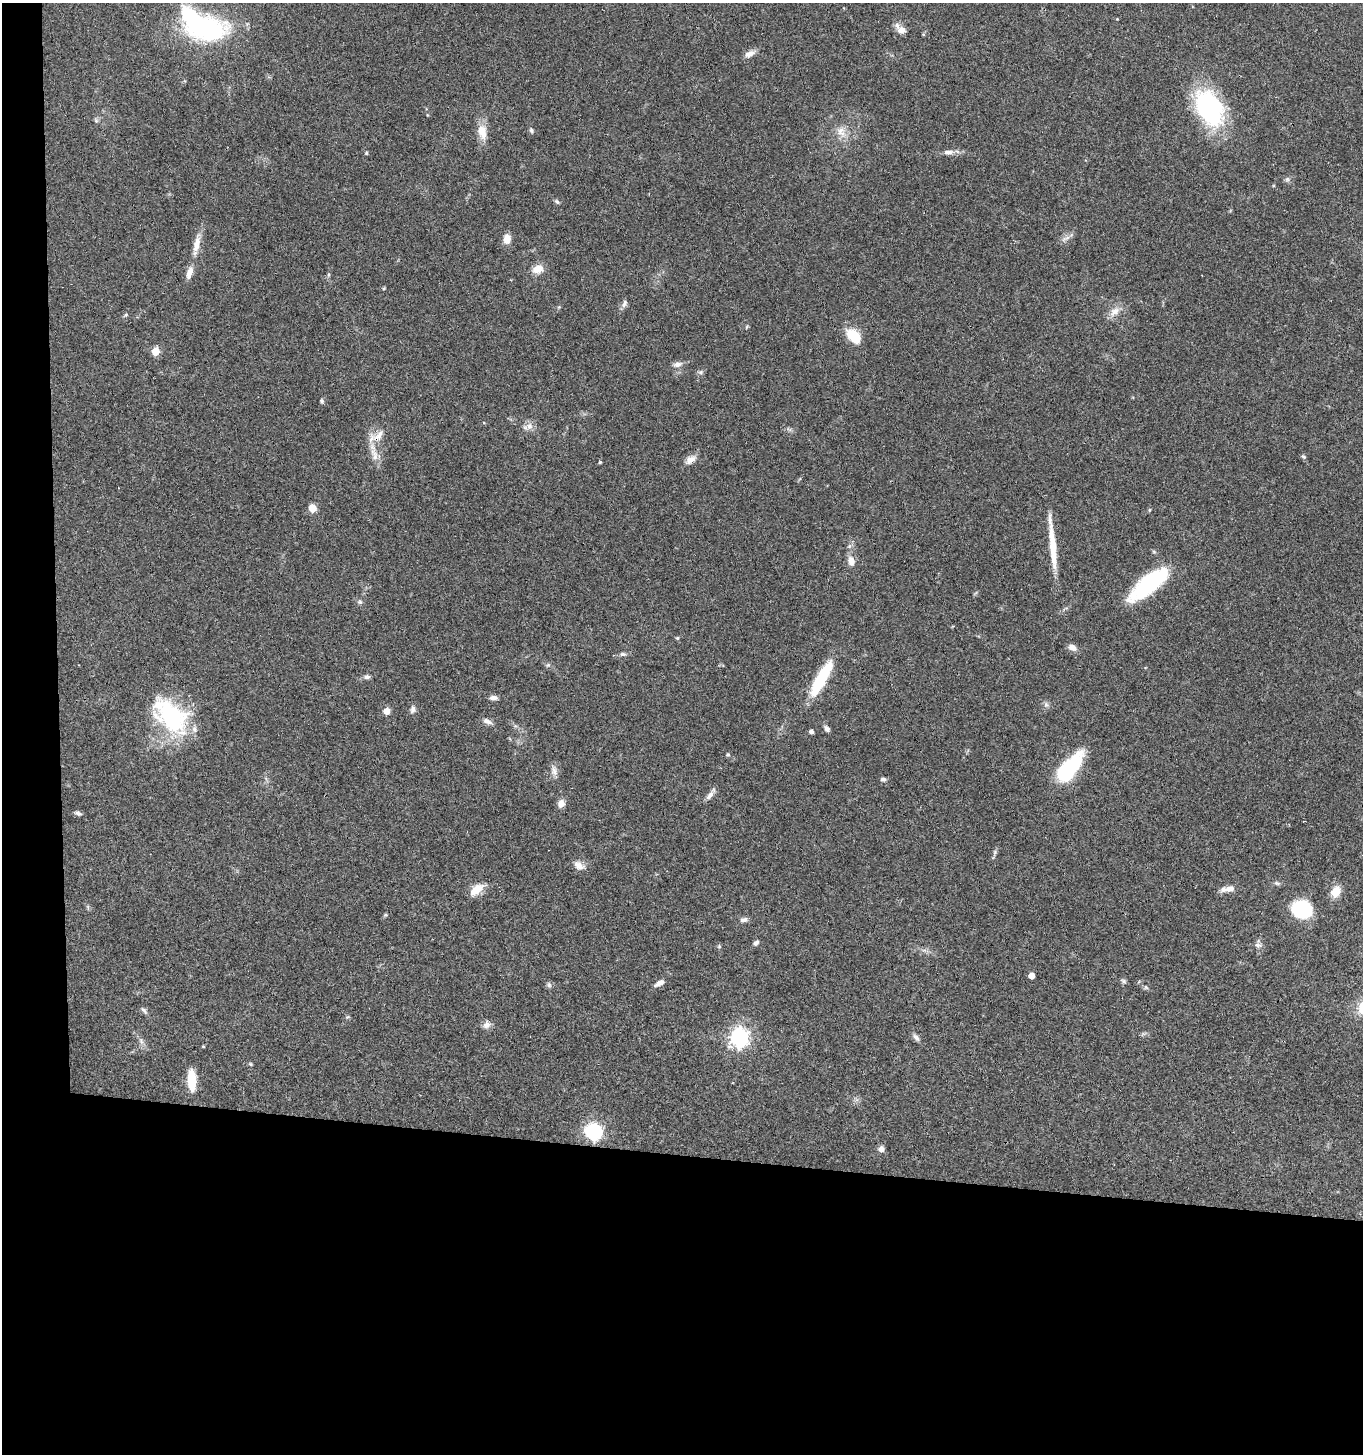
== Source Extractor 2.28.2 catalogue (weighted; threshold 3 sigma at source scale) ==
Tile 7 of 3 x 3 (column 1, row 3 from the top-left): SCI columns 204-1564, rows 6-1457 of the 4443 x 4369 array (HDU 1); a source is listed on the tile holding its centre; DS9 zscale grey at full resolution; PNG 1365 x 1456 px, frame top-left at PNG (2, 3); no overlay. Shown black and unused: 24% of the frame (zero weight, under 3 of 4 exposures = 6% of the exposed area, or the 3 px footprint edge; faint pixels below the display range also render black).
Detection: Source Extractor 2.28.2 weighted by HDU 2 'WHT'; one run over the whole footprint, this tile lists its part. Background 0.0671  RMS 0.0053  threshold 0.024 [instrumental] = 3 sigma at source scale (4.5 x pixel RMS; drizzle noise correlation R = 1.50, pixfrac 1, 0.05/0.05 arcsec/px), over >= 5 px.
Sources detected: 94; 4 inside a brighter object's white glare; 1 long thin detection or spike segment (spike, bleed or trail) — not listed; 3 inside a brighter listed object's ellipse — not listed separately; the other 86 listed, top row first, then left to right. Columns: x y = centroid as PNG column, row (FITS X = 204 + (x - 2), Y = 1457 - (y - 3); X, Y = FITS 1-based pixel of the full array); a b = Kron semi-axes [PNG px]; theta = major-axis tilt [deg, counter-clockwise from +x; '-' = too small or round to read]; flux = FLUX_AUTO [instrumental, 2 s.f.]
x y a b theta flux
209 29 39 23 5 73
901 30 12 9 2 3.8
750 54 14 7 25 3.2
1209 108 37 23 -60 78
96 120 6 6 - 0.91
531 130 6 5 - 0.97
841 131 15 11 -61 5.3
482 132 21 12 -79 7.2
948 152 14 7 3 2.9
366 153 4 4 - 0.59
1287 179 7 6 - 1.2
557 201 7 5 -48 0.96
1067 237 7 4 25 1.6
507 239 9 7 87 5.8
197 244 24 8 79 6.5
538 269 11 9 16 6.3
189 273 15 7 73 4.3
384 288 4 3 - 0.55
624 303 11 6 67 1.9
1114 311 17 9 36 4.7
126 314 6 4 20 0.66
746 327 6 3 70 0.56
853 335 16 12 -29 11
155 351 5 5 - 15
677 364 11 7 10 2.6
700 372 7 6 - 1.1
322 401 5 4 - 1.1
529 426 10 9 - 3.2
378 436 25 9 44 6.6
374 455 20 9 -74 6
1304 457 6 5 - 0.9
690 460 15 9 34 3.8
600 462 4 4 - 0.57
312 508 5 5 - 16
1149 510 5 3 - 0.54
851 561 12 8 -82 4
1147 586 42 16 38 44
360 602 7 5 -3 1.1
677 638 5 4 - 0.68
1072 647 9 6 -25 3.5
623 654 8 5 0 1.3
548 665 6 5 - 0.92
367 677 8 6 2 1.5
821 679 42 11 61 27
493 698 9 5 2 2.3
1046 705 7 6 - 1.4
413 709 11 7 84 1.9
386 711 5 5 - 6.9
172 717 48 31 -46 57
487 721 13 6 -22 2.1
827 729 8 6 -47 1.6
811 732 4 4 - 1.9
728 754 5 4 - 0.67
554 771 14 7 -77 2.9
1067 772 36 16 58 33
883 779 7 5 0 1.2
710 795 13 6 50 2.7
561 803 9 8 - 3.1
78 813 9 5 -21 1.4
994 852 9 4 81 1.1
579 865 15 9 -29 3.7
1277 883 9 5 -9 1.2
478 888 19 12 30 6.2
1229 888 15 8 12 3.7
1336 892 11 8 57 8.4
1302 909 19 15 -9 35
385 915 6 4 43 0.64
744 920 10 6 10 2.1
756 943 8 6 40 1.3
1258 945 10 6 -15 1.7
719 946 5 5 - 0.7
1031 976 5 5 - 5.4
1124 981 8 5 -37 1
659 983 13 6 29 3
549 985 8 6 -75 1.2
1146 987 6 5 - 0.89
144 1010 11 5 -50 1.4
487 1025 11 9 31 2.6
739 1037 7 7 - 230
916 1038 11 6 -53 1.9
141 1041 8 5 -47 1.5
203 1046 3 3 - 0.52
250 1064 6 4 -28 0.68
192 1080 17 7 -87 19
594 1132 8 7 - 120
881 1149 7 7 - 2.4
Overlapping masked pixels (flux is a lower limit): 1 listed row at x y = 378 436